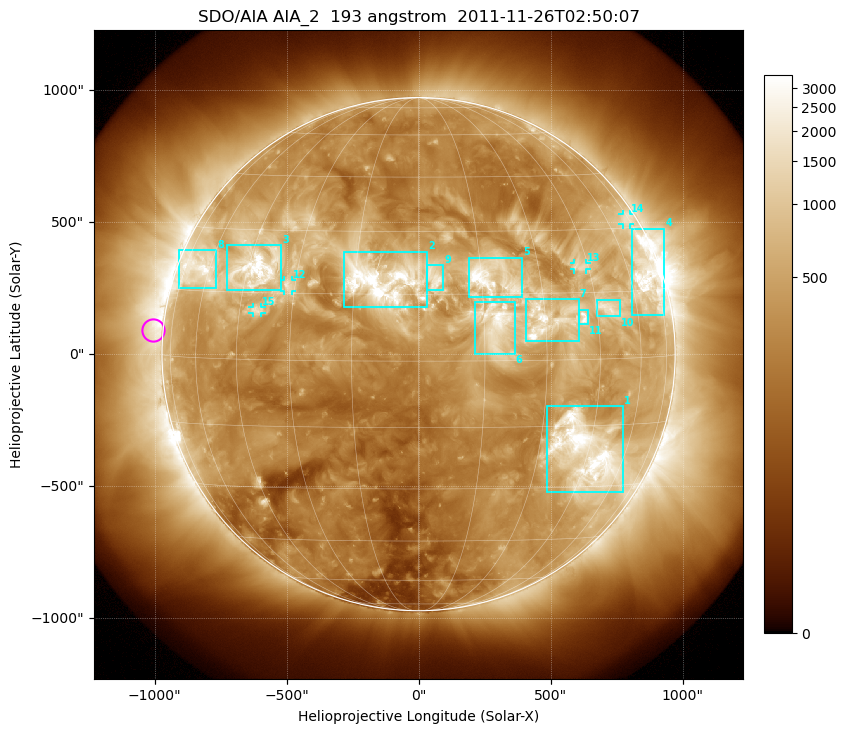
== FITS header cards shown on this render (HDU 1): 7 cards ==
TELESCOP= 'SDO/AIA'
INSTRUME= 'AIA_2'
WAVELNTH=                  193
WAVEUNIT= 'angstrom'
DATE-OBS= '2011-11-26T02:50:07.84'
CTYPE1  = 'HPLN-TAN'
CTYPE2  = 'HPLT-TAN'

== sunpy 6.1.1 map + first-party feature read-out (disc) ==
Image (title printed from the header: SDO/AIA AIA_2  193 angstrom  2011-11-26T02:50:07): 1024 x 1024 px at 2.4 arcsec/px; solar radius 972 arcsec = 405 px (full disc in frame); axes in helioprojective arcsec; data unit not stated in the header (colour bar unlabelled)
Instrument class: DISC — disc imager (sunpy class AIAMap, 193 A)
Bright regions (active regions / flare kernels): reference = the median radial profile (limb darkening/brightening removed); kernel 9 px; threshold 5 sigma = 967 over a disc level ~316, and >= 1.15x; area >= 12 px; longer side >= 10 px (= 24 arcsec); searched inside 0.97 R_sun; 15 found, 15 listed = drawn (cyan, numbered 1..; 4 of them under ~33 arcsec drawn as corner ticks so the feature stays visible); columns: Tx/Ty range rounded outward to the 5 arcsec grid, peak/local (2 s.f.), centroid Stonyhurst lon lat
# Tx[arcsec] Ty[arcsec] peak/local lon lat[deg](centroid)
1 485..775 -525..-195 14 +44 -21
2 -280..30 180..390 15 -9 +18
3 -725..-520 240..415 15 -42 +21
4 805..930 145..475 11 +69 +18
5 190..395 215..365 8.5 +18 +19
6 210..365 0..200 7.6 +18 +8
7 405..610 45..210 11 +30 +9
8 -910..-765 250..395 9.4 -65 +20
9 30..95 240..335 5.7 +4 +19
10 675..765 145..205 6.4 +49 +11
11 605..645 110..165 7.7 +41 +9
12 -510..-480 240..280 5.7 -32 +17
13 590..635 320..345 5 +43 +21
14 770..805 490..530 3.7 +72 +32
15 -630..-595 155..180 4.9 -40 +11
Off-limb structures (1.02-1.3 R_sun): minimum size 162 px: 2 found; the strongest spans PA ~40..130 deg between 1.02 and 1.3 R_sun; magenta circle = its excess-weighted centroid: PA ~85 deg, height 1.04 R_sun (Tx ~-1005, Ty ~90 arcsec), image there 2.2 x the reference